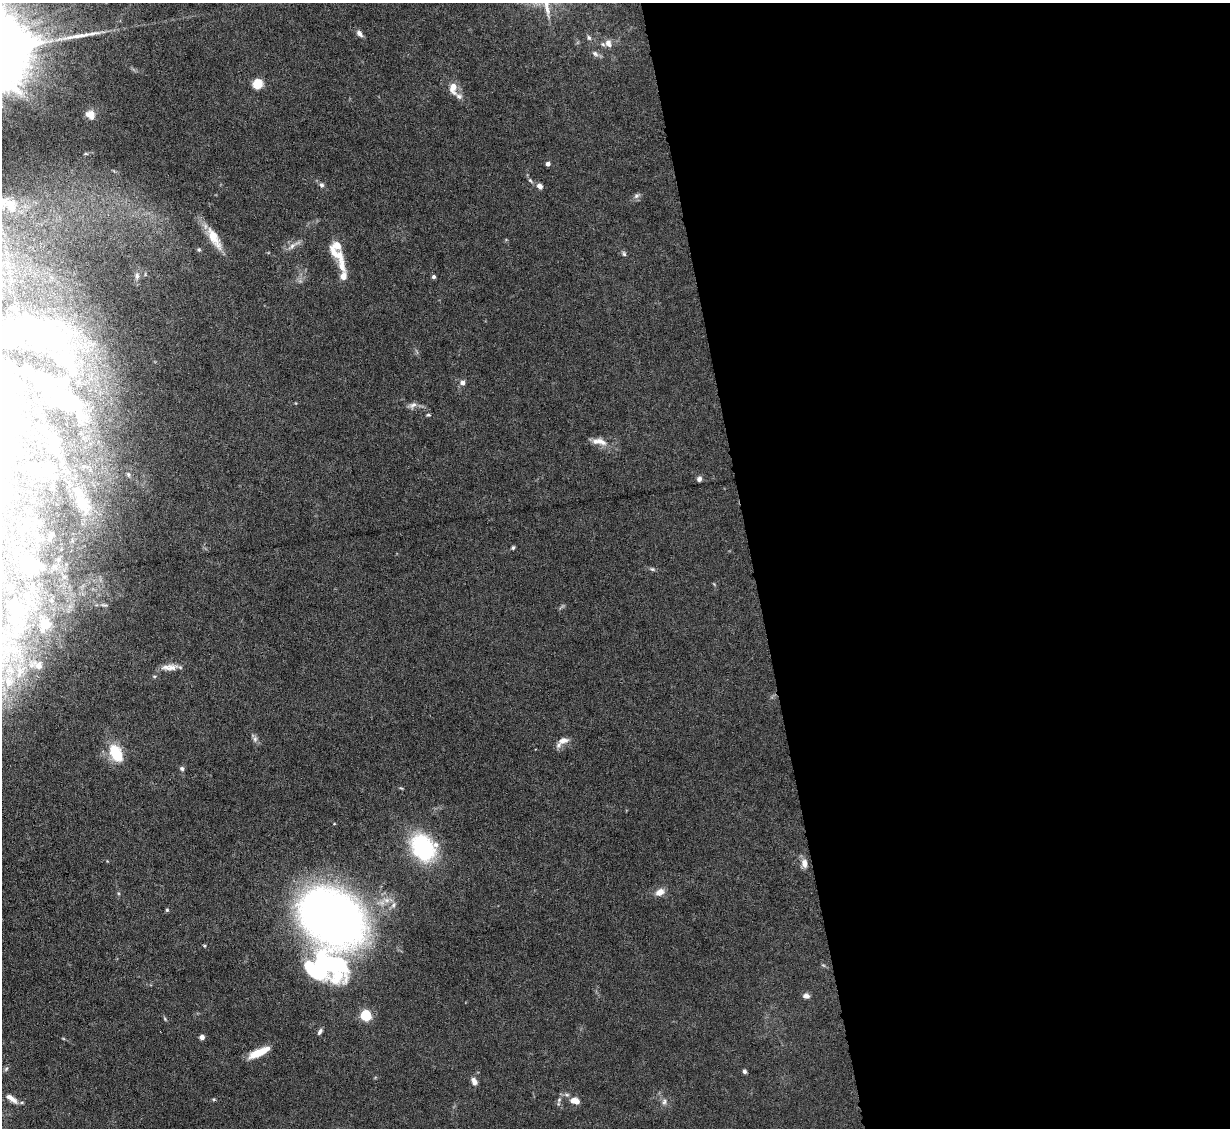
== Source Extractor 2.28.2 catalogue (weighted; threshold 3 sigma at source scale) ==
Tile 8 of 4 x 4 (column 4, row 2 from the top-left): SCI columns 3683-4910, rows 2502-3627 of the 4910 x 4886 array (HDU 1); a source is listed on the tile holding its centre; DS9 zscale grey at full resolution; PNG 1232 x 1130 px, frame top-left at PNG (2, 3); no overlay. Shown black and unused: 39% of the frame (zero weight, under 4 of 8 exposures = <1% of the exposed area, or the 3 px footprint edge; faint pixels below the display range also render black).
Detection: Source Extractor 2.28.2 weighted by HDU 2 'WHT'; one run over the whole footprint, this tile lists its part. Background 0.0668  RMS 0.0031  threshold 0.0126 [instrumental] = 3 sigma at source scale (4.09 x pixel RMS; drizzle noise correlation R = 1.36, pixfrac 0.8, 0.05/0.05 arcsec/px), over >= 5 px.
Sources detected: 97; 18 inside a brighter object's white glare — not listed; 13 inside a brighter listed object's ellipse — not listed separately; the other 66 listed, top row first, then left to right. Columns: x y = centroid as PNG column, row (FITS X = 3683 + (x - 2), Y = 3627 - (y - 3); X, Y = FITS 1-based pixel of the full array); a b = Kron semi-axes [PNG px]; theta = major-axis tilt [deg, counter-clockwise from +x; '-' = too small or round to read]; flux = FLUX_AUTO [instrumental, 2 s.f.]
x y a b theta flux
359 33 9 6 -50 1.2
589 38 7 5 -61 0.61
608 43 11 8 -55 1.8
595 54 9 5 -38 0.97
257 83 11 10 - 4
453 88 14 8 -89 3.2
90 115 11 9 -36 2.2
548 164 4 4 - 1.4
321 185 6 6 - 0.73
539 186 6 5 - 1.7
636 196 8 6 17 0.87
11 206 19 12 -62 4.5
214 238 34 11 -62 5.8
292 246 12 6 39 1.6
199 250 6 5 - 0.47
336 254 24 10 -40 4.7
624 254 7 5 -74 0.55
137 276 10 6 85 1.1
343 276 10 7 76 2.3
433 277 5 4 - 0.6
23 334 103 33 5 65
69 364 30 14 -88 8.3
463 383 6 6 - 1.2
72 403 34 20 -42 12
413 405 11 7 33 1.2
428 415 6 3 -8 0.36
42 429 10 7 -3 1.3
600 441 18 8 -22 2.7
56 442 11 8 54 1.9
83 466 5 5 - 0.4
128 474 6 4 -45 0.41
699 479 6 5 - 1
52 488 5 4 - 0.4
4 491 48 16 -37 7.7
82 503 37 15 -66 8.8
26 523 8 6 -1 1
40 524 6 5 - 0.59
52 534 7 5 66 0.83
513 548 6 4 63 0.47
37 565 30 17 -11 6.9
652 569 5 5 - 0.46
21 622 51 26 -81 20
172 667 17 10 6 2.7
255 739 9 6 90 0.87
563 740 13 7 14 1.9
116 753 16 9 -63 12
182 768 6 5 - 0.65
423 848 30 22 -58 28
804 863 12 8 -80 1.9
660 892 9 7 27 2.5
167 910 4 4 - 0.39
332 917 60 46 -43 220
321 966 44 35 -16 40
806 996 8 6 -10 1.2
366 1015 5 5 - 29
165 1019 6 3 -72 0.34
320 1031 9 5 55 0.73
202 1037 6 5 - 1
259 1053 21 8 23 5.9
6 1069 7 4 46 0.49
744 1071 4 4 - 0.71
474 1081 9 6 -61 1.4
11 1098 16 6 -37 2.3
559 1100 7 5 46 0.64
575 1101 8 5 -13 3.7
664 1102 9 5 71 0.85
Isophote crosses this tile's border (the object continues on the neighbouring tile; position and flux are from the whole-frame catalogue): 2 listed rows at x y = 23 334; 4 491